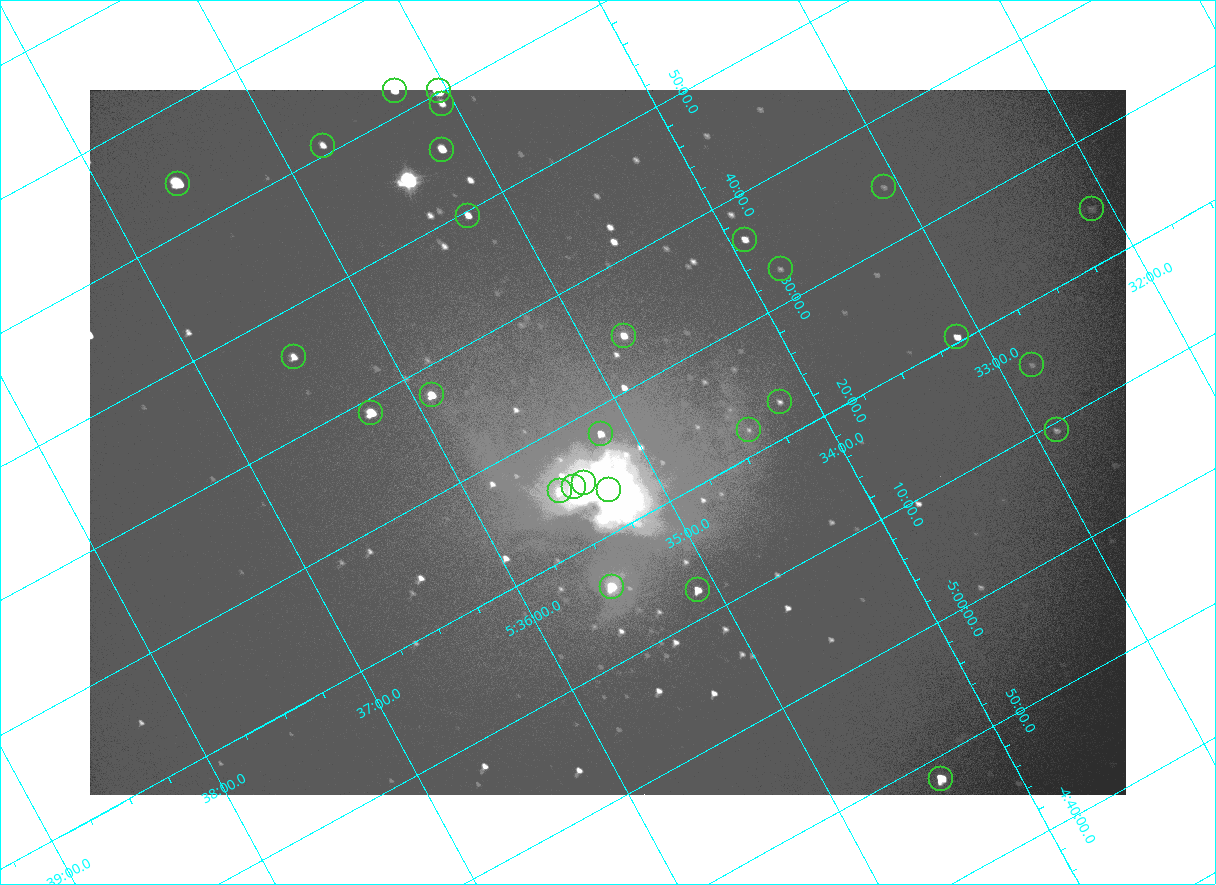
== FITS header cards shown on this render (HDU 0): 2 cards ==
NAXIS1  =                 2072
NAXIS2  =                 1410

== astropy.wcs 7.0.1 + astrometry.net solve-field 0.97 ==
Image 2072 x 1410 px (HDU 0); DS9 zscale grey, zoomed out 1/2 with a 90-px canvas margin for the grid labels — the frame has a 2x2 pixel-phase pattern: the four 2x2 pixel phases sit at different levels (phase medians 96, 100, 100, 168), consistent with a one-shot-colour (mosaic) sensor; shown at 1/2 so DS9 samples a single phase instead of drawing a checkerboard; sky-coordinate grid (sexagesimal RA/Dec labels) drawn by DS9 from the SOLVED WCS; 28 Tycho-2 reference stars matched to detected sources circled (green)
Header WCS: none
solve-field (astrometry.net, Tycho-2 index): SOLVED blind (the file carries no WCS)
Solved WCS: RA---TAN-SIP/DEC--TAN-SIP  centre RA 05:35:09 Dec -05:27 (83.79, -5.45 deg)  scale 2.55 arcsec/px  FOV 88.1' x 59.8'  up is -152 deg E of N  parity flipped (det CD > 0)
(file carries no celestial WCS; the grid is the blind solution)
Tycho-2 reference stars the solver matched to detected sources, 28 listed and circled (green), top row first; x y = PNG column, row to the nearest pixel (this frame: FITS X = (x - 90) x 2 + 1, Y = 1410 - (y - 90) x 2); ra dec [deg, ICRS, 3 dp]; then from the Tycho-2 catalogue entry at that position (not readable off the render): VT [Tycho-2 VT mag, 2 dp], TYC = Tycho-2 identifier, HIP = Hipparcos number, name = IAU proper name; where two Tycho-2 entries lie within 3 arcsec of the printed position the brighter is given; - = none
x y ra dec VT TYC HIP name
394 90 83.816 -6.033 7.12 4778-1358-1 - -
438 91 83.761 -6.002 4.70 4778-1403-1 26199 -
442 104 83.765 -5.984 8.95 4778-1377-1 - -
323 146 83.942 -6.013 8.95 4778-1351-1 - -
442 150 83.796 -5.927 7.42 4778-1370-1 - -
178 184 84.149 -6.065 5.71 4778-1379-1 26345 -
884 187 83.271 -5.577 10.70 4774-816-1 - -
1092 208 83.027 -5.407 10.64 4774-422-1 - -
468 216 83.808 -5.827 8.43 4778-1364-1 - -
745 240 83.480 -5.607 8.83 4774-850-1 - -
780 269 83.455 -5.546 10.93 4774-913-1 - -
624 336 83.696 -5.571 8.07 4774-809-1 - -
957 336 83.281 -5.341 8.59 4774-473-1 26021 -
294 356 84.122 -5.770 8.64 4778-1069-1 - -
1032 364 83.207 -5.255 10.70 4774-524-1 - -
432 395 83.975 -5.628 7.32 4778-1369-1 - -
780 402 83.546 -5.382 10.28 4774-846-1 - -
371 412 84.063 -5.648 6.51 4778-1378-1 26314 -
748 430 83.604 -5.368 10.89 4774-818-2 - -
1056 430 83.221 -5.156 10.21 4774-573-1 - -
600 434 83.791 -5.465 8.45 4774-849-1 - -
584 482 83.845 -5.416 5.03 4774-933-1 26235 -
574 487 83.860 -5.417 6.19 4774-934-1 - -
608 490 83.819 -5.390 5.06 4774-931-1 26221 -
560 491 83.881 -5.421 8.46 4774-935-1 - -
612 586 83.881 -5.267 6.87 4774-906-1 26258 -
698 590 83.776 -5.204 7.81 4774-915-1 - -
941 778 83.600 -4.804 6.81 4774-926-1 26137 -